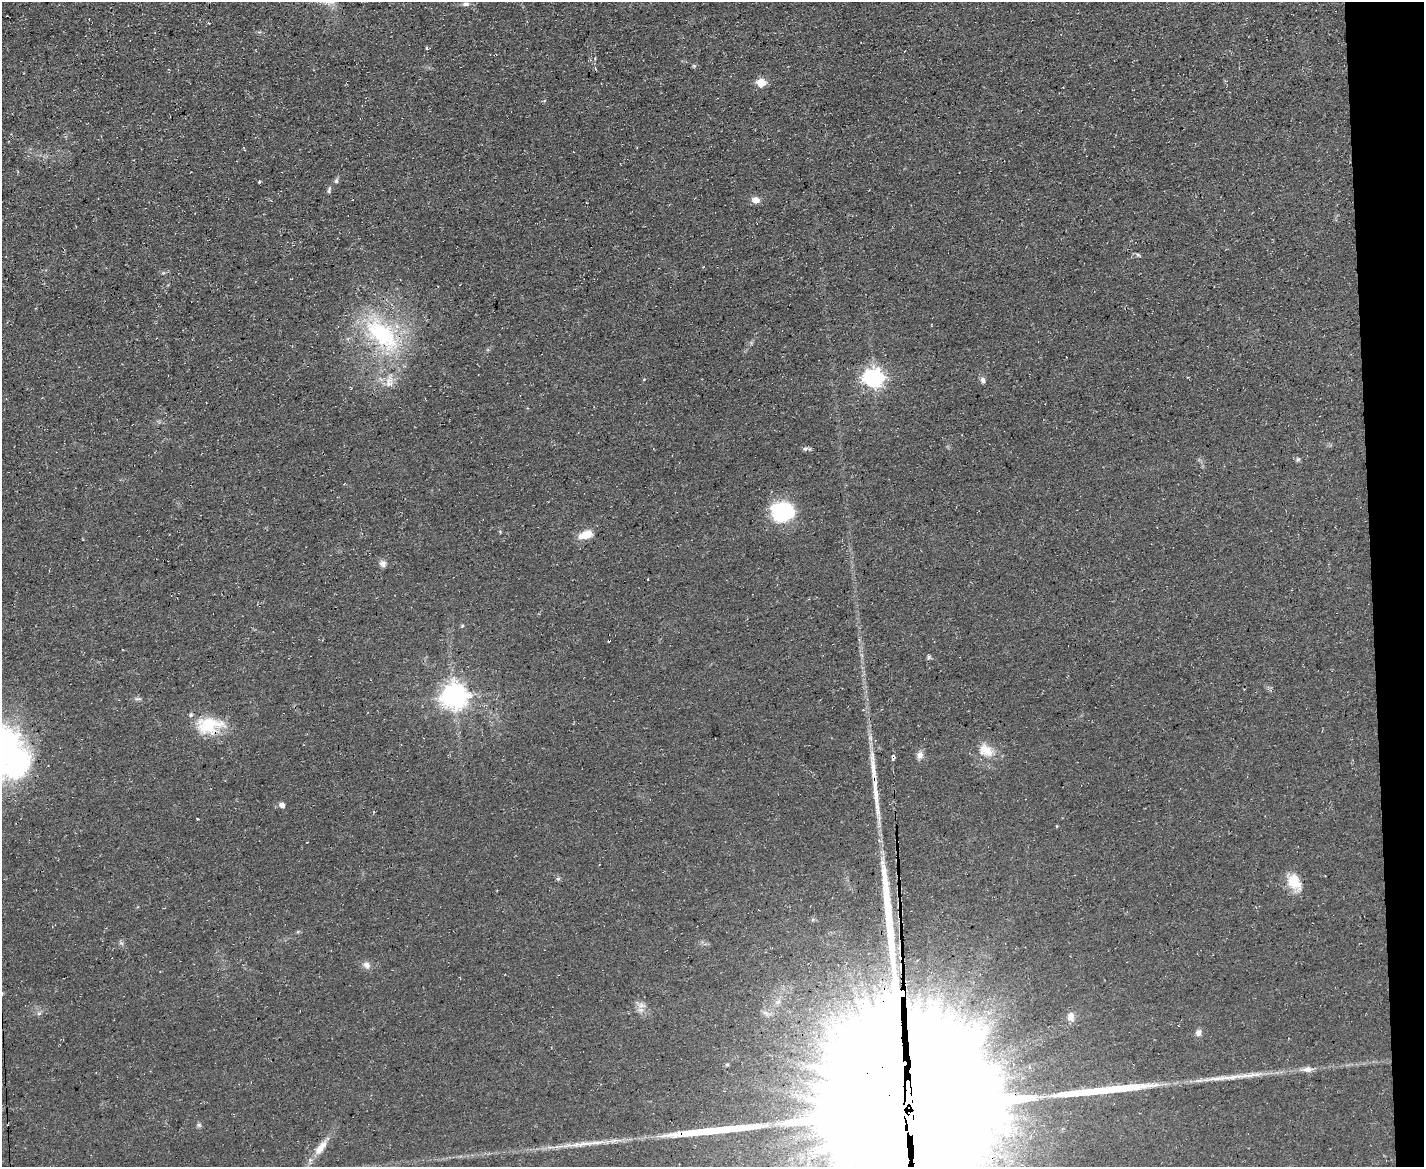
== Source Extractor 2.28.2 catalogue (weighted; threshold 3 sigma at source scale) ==
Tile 9 of 3 x 4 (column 3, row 3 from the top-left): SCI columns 2975-4396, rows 1166-2330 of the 4641 x 4660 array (HDU 1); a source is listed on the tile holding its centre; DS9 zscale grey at full resolution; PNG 1426 x 1169 px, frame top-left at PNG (2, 2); no overlay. Shown black and unused: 4% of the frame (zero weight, under 3 of 4 exposures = <1% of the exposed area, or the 3 px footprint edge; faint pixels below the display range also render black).
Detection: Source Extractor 2.28.2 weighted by HDU 2 'WHT'; one run over the whole footprint, this tile lists its part. Background 0.0603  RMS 0.0071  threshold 0.0321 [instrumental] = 3 sigma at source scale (4.5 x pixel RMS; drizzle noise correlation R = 1.50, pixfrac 1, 0.05/0.05 arcsec/px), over >= 5 px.
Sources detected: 59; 1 inside a brighter object's white glare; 2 cosmic-ray / hot-pixel residue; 5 long thin detections or spike segments (spike, bleed or trail) — not listed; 3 inside a brighter listed object's ellipse — not listed separately; the other 48 listed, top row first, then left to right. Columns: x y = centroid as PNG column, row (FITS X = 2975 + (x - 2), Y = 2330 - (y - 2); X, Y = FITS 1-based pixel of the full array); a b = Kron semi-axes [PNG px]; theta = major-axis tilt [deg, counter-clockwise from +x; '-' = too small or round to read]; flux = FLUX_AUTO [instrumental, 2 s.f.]
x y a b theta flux
466 4 10 6 6 2.6
427 48 3 3 - 2.4
694 66 5 4 - 1.1
761 82 7 6 - 14
336 181 7 5 76 1.6
259 182 3 3 - 1.5
329 190 10 4 77 1.6
756 200 8 7 - 5.8
1138 255 9 4 -32 1.2
382 334 61 32 -47 94
874 378 8 7 - 390
983 380 8 7 - 2.5
389 381 25 11 81 11
805 448 7 5 67 1.6
1298 459 7 5 57 1.3
782 511 26 22 2 47
500 532 5 3 - 0.73
586 535 17 9 20 11
383 563 9 9 - 3.4
462 625 5 4 - 0.96
929 657 8 5 80 1.4
455 696 9 8 - 820
138 699 9 5 0 1.8
209 725 35 20 2 31
986 750 23 16 -38 14
920 755 11 9 83 3.9
893 757 5 3 - 4.3
16 764 31 19 -17 44
873 768 58 7 -85 20
282 805 5 5 - 4.8
197 819 3 3 - 1.2
1057 826 5 3 - 0.61
307 842 3 2 - 0.52
558 879 6 5 - 1.3
1294 882 23 14 -60 16
298 932 5 5 - 0.94
366 965 10 9 - 4.3
641 1005 14 9 -5 4.8
39 1013 6 4 2 1.4
1071 1017 10 8 89 5.6
1199 1033 9 8 - 3.2
727 1064 5 4 - 0.9
1307 1069 19 7 2 5.6
1251 1075 42 7 7 14
909 1111 59 51 -90 97000
199 1125 6 6 - 1.4
749 1127 25 6 10 9.7
321 1147 31 10 53 12
Overlapping masked pixels (flux is a lower limit): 4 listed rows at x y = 209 725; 893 757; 873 768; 909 1111
Isophote crosses this tile's border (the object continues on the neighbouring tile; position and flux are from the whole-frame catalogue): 1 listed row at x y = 909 1111